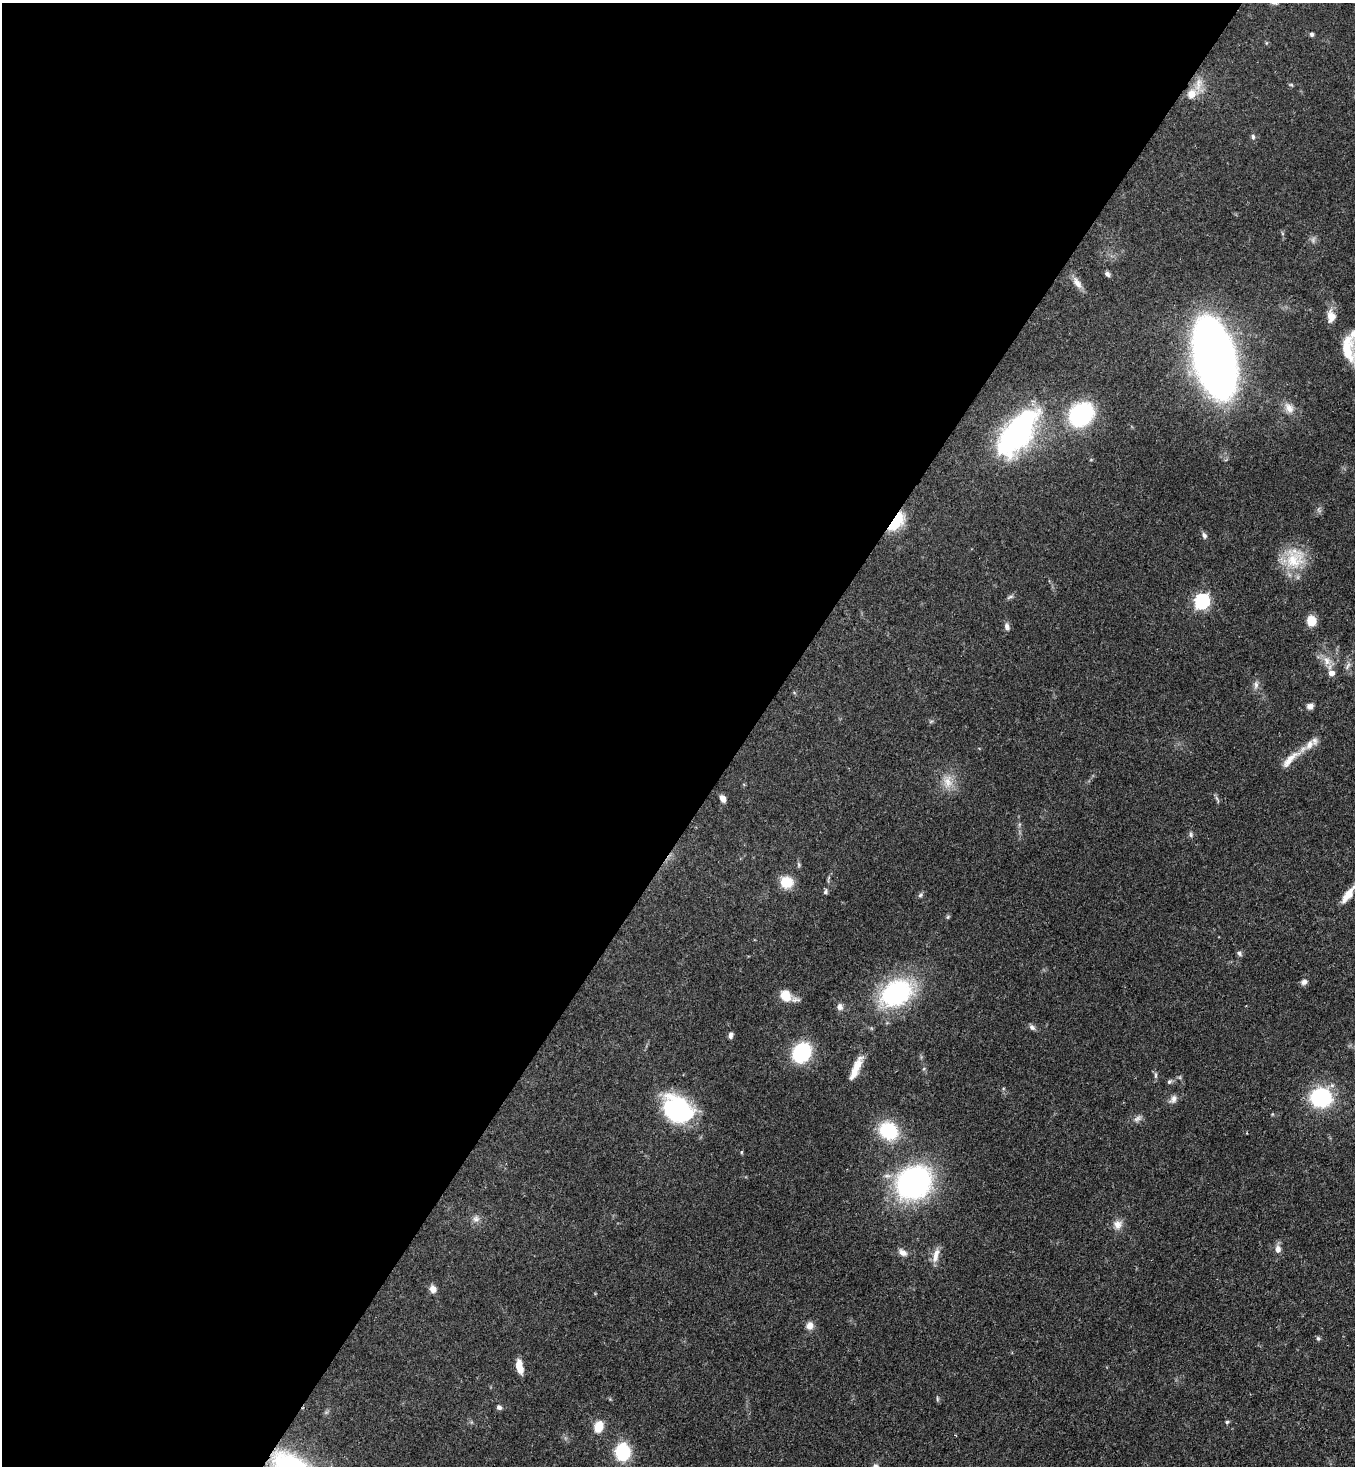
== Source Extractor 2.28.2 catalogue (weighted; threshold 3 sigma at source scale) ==
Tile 5 of 4 x 4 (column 1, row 2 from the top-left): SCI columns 364-1716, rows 2991-4454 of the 5999 x 5977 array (HDU 1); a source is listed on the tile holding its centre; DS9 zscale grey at full resolution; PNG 1357 x 1468 px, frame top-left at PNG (2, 3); no overlay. Shown black and unused: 55% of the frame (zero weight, under 3 of 4 exposures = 7% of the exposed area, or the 3 px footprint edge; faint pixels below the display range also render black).
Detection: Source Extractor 2.28.2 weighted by HDU 2 'WHT'; one run over the whole footprint, this tile lists its part. Background 0.071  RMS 0.0036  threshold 0.0162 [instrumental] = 3 sigma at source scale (4.5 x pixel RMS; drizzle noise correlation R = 1.50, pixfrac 1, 0.05/0.05 arcsec/px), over >= 5 px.
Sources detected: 74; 1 too faint to see at this stretch — not listed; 5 inside a brighter listed object's ellipse — not listed separately; the other 68 listed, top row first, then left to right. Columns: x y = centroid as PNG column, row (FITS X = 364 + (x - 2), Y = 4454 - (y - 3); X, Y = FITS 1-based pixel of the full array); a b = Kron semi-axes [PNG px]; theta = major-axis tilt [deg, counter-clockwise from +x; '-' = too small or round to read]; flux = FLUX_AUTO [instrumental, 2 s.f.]
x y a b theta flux
1312 34 6 5 - 0.73
1266 43 6 3 71 0.38
1198 84 28 9 82 4.5
1291 85 6 4 -1 0.48
1253 137 8 5 -80 0.77
1107 274 7 5 -46 1.1
1077 283 18 8 -58 2.9
1331 316 17 10 -87 3.9
1347 349 34 18 -70 14
1214 359 46 22 -76 500
1289 408 16 11 -55 3.4
1081 414 23 18 46 41
1017 433 50 23 53 82
1319 510 9 5 -71 0.88
896 522 25 12 52 12
1204 536 8 6 -72 1.1
1294 560 29 28 - 13
1010 597 11 5 18 0.8
1202 601 7 6 - 78
1311 621 7 6 - 10
1007 626 10 7 -82 1.4
1327 661 15 11 -63 3.9
1348 666 12 4 65 1.2
1256 685 12 6 82 1.5
1310 706 8 7 - 1.5
931 721 6 4 19 0.52
1314 741 11 8 -86 1.6
1290 759 32 9 44 5
948 782 20 13 -86 5.5
723 799 7 5 -66 2.3
1217 799 12 2 -60 0.65
1191 835 8 5 -76 0.82
787 882 14 13 - 7.2
825 891 7 5 67 0.78
920 895 7 5 37 0.74
1348 895 21 7 53 4.7
948 917 6 5 - 0.52
1239 953 8 6 -48 0.83
1304 982 8 6 20 1.5
896 993 36 26 32 45
785 996 16 13 -46 5.7
840 1007 9 8 - 1.5
1032 1027 9 6 -41 1.1
731 1035 8 5 82 1.1
802 1052 16 13 53 30
854 1073 33 9 73 4.7
1156 1075 11 4 -90 0.82
1169 1082 7 5 50 0.74
1321 1098 16 14 -4 38
1173 1099 12 8 54 1.9
678 1109 24 18 -39 59
1137 1119 13 7 32 1.6
888 1131 19 16 -37 20
914 1182 25 22 39 110
476 1219 10 8 30 1.7
1118 1224 13 12 - 2.9
1278 1249 11 8 87 2
903 1252 12 7 -33 2.1
936 1255 22 7 75 3.3
433 1289 8 7 - 2.4
810 1326 11 10 - 2.3
1318 1338 6 5 - 0.65
519 1367 15 7 -80 4.7
937 1399 7 3 -82 0.52
499 1407 7 6 - 1.1
1227 1422 5 5 - 0.58
598 1427 11 8 69 7
622 1452 13 12 - 24
Overlapping masked pixels (flux is a lower limit): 1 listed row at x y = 896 522
Isophote crosses this tile's border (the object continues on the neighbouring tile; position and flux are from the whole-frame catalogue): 2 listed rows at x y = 1347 349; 1348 895